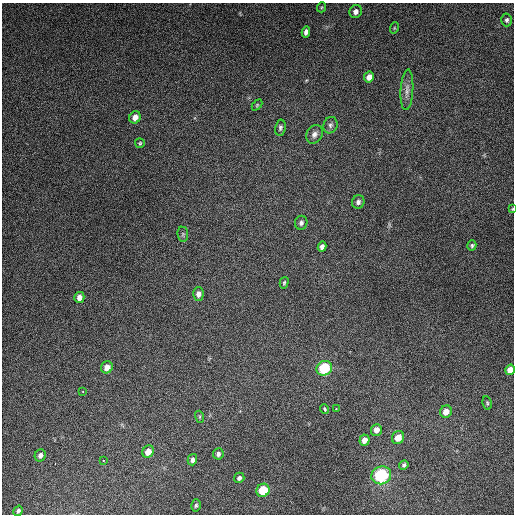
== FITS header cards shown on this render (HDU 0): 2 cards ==
NAXIS1  =                  512
NAXIS2  =                  512

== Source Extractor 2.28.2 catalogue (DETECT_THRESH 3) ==
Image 512 x 512 px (HDU 0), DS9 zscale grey, 1 PNG px = 1 image px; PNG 516 x 516 px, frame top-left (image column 1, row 512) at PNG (2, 3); each listed source drawn as its Kron ellipse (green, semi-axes under 4 px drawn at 4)
Background 4890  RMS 310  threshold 925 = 3 sigma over >= 5 px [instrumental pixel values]
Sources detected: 45; all 45 listed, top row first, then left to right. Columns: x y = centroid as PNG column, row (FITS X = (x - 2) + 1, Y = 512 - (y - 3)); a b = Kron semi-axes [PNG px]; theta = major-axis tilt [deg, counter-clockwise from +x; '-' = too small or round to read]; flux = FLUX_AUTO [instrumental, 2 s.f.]
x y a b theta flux
322 7 5 3 - 2.1e+04
356 12 7 6 - 9.8e+04
507 20 6 5 - 4.9e+04
394 28 6 3 72 2.0e+04
306 32 5 4 - 7.5e+04
369 77 5 5 - 1.3e+05
407 90 20 6 87 1.4e+05
257 105 6 4 46 2.5e+04
135 117 6 5 - 1.6e+05
330 125 8 7 - 7.1e+04
280 128 8 5 79 4.8e+04
314 134 10 8 59 1.0e+05
140 143 5 5 - 2.5e+04
358 202 7 6 - 7.0e+04
512 209 4 4 - 2.0e+04
301 223 7 6 - 6.0e+04
183 234 7 5 -84 4.2e+04
472 245 5 4 - 3.3e+04
322 247 5 4 - 7.7e+04
284 283 6 4 74 2.9e+04
198 294 7 5 88 9.2e+04
79 297 5 5 - 1.1e+05
107 367 6 5 - 1.5e+05
324 368 8 7 - 1.1e+06
510 370 5 5 - 1.6e+05
83 391 3 2 - 1.2e+04
487 403 7 4 -81 3.0e+04
336 408 3 3 - 3.5e+04
324 409 5 3 - 5.9e+04
446 412 6 6 - 1.9e+05
200 417 6 4 -72 2.7e+04
376 430 6 5 - 1.2e+05
398 438 7 6 - 2.4e+05
364 440 5 5 - 1.3e+05
148 452 6 5 - 1.8e+05
218 454 6 5 - 5.2e+04
40 455 6 5 - 7.8e+04
192 460 6 4 74 7.1e+04
103 461 3 2 - 1.5e+04
404 465 5 4 - 4.3e+04
381 475 10 9 - 1.6e+06
239 478 5 5 - 5.7e+04
263 490 7 6 - 6.9e+05
196 505 6 4 75 3.6e+04
18 511 5 4 - 4.7e+04
At the frame edge (FLAGS 8, measured only in part): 2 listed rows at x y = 512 209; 510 370